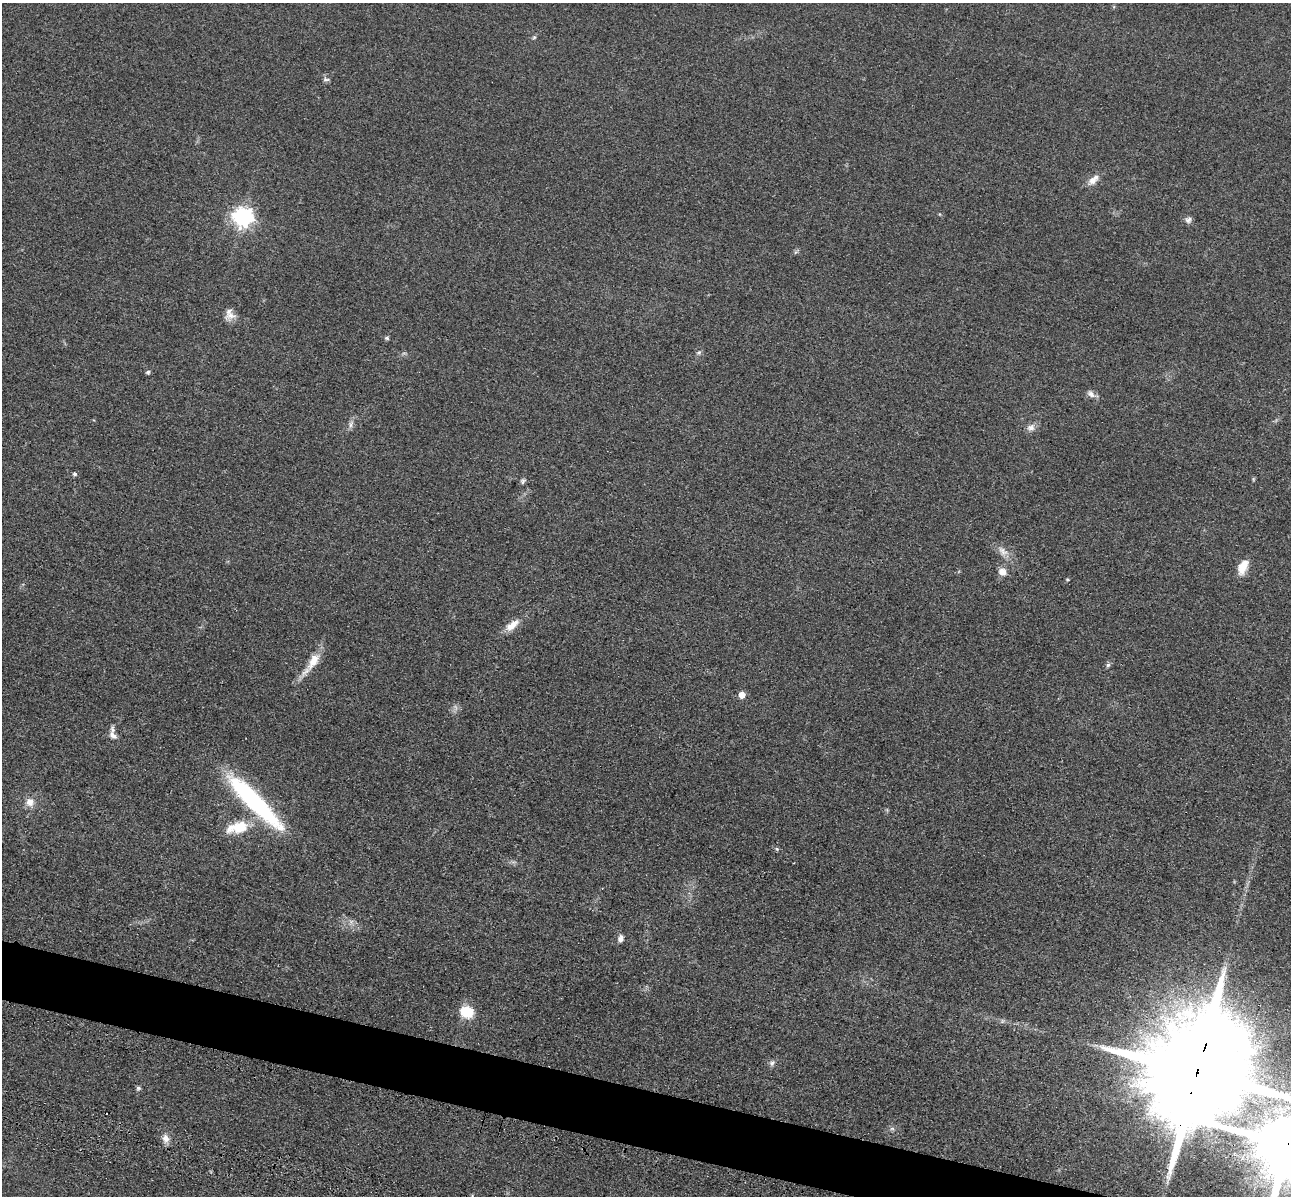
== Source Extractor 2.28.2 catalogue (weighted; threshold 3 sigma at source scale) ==
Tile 6 of 4 x 4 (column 2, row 2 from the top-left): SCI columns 1462-2750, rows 2786-3979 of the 5350 x 5365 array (HDU 1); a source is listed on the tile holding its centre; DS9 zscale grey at full resolution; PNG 1293 x 1198 px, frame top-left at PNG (2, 3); no overlay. Shown black and unused: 4% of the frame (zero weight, under 3 of 4 exposures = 9% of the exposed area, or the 3 px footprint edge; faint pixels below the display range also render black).
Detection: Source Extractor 2.28.2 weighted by HDU 2 'WHT'; one run over the whole footprint, this tile lists its part. Background 0.0484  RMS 0.0086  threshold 0.0389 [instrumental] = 3 sigma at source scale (4.5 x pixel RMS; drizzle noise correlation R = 1.50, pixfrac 1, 0.05/0.05 arcsec/px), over >= 5 px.
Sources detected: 37; all 37 listed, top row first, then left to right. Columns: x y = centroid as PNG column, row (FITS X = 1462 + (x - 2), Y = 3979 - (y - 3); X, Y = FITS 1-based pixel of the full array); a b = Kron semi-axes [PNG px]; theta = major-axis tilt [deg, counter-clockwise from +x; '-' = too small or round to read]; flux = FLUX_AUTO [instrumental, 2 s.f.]
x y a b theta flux
534 37 6 5 - 1.3
326 79 9 4 -5 1.9
1093 180 18 9 42 7.3
940 214 5 3 - 0.72
243 217 7 7 - 430
1188 220 9 8 - 3
231 315 15 11 24 6.8
387 338 7 5 -15 1.5
699 352 7 5 29 1.7
148 372 6 4 20 1.6
1091 394 12 7 -39 4.1
351 424 12 5 73 3.4
1031 427 12 9 32 4.9
75 474 5 5 - 1.9
1253 479 6 4 -72 0.95
523 481 8 5 63 1.8
1003 551 18 9 -48 7.5
1243 567 18 9 65 12
1002 572 9 8 - 6.7
1067 579 5 4 - 0.99
512 625 22 9 40 10
313 661 29 12 59 15
1108 665 7 5 44 1.7
742 695 5 5 - 10
113 735 12 8 -50 5.5
254 801 78 15 -45 130
30 802 11 10 - 7.4
237 828 34 16 12 25
777 849 5 4 - 1.2
620 939 9 6 76 3.7
467 1012 15 12 -16 21
772 1063 9 7 58 2.7
1197 1073 37 22 72 41000
138 1088 6 5 - 1.7
892 1129 7 4 -1 1.7
166 1138 11 9 -61 5.7
1288 1144 21 17 74 13000
Overlapping masked pixels (flux is a lower limit): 3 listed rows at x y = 254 801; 1197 1073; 1288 1144
Isophote crosses this tile's border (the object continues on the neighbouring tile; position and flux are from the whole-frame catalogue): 2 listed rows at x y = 1197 1073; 1288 1144